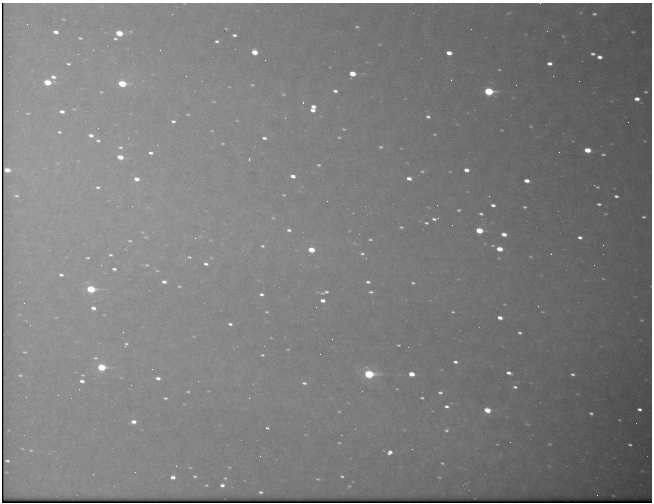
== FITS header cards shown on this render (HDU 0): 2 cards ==
NAXIS1  =                  650 / Width of table row in bytes
NAXIS2  =                  500 / Number of rows in table

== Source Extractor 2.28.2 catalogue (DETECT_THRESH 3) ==
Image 650 x 500 px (HDU 0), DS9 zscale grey, 1 PNG px = 1 image px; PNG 654 x 504 px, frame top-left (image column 1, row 500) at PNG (2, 3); no overlay
Background 904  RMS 5.2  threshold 15.7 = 3 sigma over >= 5 px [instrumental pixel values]
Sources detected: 270; all 270 listed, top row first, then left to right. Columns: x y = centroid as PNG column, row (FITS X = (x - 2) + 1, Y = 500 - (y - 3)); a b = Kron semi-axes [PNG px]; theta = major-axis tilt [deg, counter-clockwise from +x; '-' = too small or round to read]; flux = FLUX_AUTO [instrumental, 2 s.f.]
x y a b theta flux
540 3 3 2 - 430
580 12 7 6 - 880
509 13 8 5 9 790
172 14 4 4 - 420
594 14 5 4 - 1100
63 19 4 2 - 380
27 24 2 2 - 170
357 27 5 4 - 800
226 29 3 2 - 360
471 29 2 2 - 160
130 31 7 5 45 790
547 31 2 2 - 190
56 32 5 4 - 2700
633 32 4 3 - 660
119 33 5 4 - 18000
526 34 4 3 - 250
234 35 4 3 - 1200
563 36 4 3 - 510
80 38 4 3 - 680
115 39 5 4 - 980
217 41 4 3 - 1100
380 44 4 3 - 300
93 50 2 2 - 460
160 50 2 2 - 810
254 52 5 4 - 9500
449 53 5 4 - 6000
593 54 5 3 - 1500
599 57 5 4 - 2900
265 60 2 2 - 240
367 62 5 3 - 270
550 63 5 4 - 2900
68 64 4 3 - 840
330 67 3 2 - 250
499 70 3 2 - 450
352 74 5 4 - 11000
186 76 3 2 - 270
553 76 3 3 - 250
53 77 6 5 - 2200
451 80 3 2 - 1100
579 81 2 2 - 150
47 82 6 4 -4 17000
122 84 6 4 -10 28000
252 85 6 4 -6 710
516 85 2 2 - 330
229 87 4 3 - 320
335 91 4 4 - 1600
489 91 6 5 - 44000
101 92 4 3 - 460
646 92 4 3 - 680
283 94 7 5 -29 760
513 97 5 3 - 350
405 98 3 2 - 220
637 99 6 4 -26 3700
611 101 5 5 - 440
213 102 5 4 - 470
303 102 3 3 - 390
313 107 5 3 - 3000
74 109 6 4 0 510
313 110 6 4 7 3500
62 111 5 4 - 2600
28 113 5 3 - 490
188 114 3 3 - 450
428 116 5 5 - 1400
285 118 3 3 - 510
237 120 4 3 - 370
173 121 4 3 - 1200
628 122 2 2 - 280
531 126 5 4 - 510
98 128 2 2 - 140
344 129 4 3 - 570
501 130 4 2 - 350
212 131 4 2 - 370
59 132 5 4 - 900
434 134 4 3 - 470
91 135 5 4 - 2600
339 137 4 3 - 560
264 138 5 3 - 1600
98 141 5 4 - 1000
573 141 5 4 - 360
645 141 3 2 - 320
223 143 4 3 - 450
120 147 6 5 - 1100
381 147 5 3 - 760
401 148 3 2 - 230
587 150 5 4 - 12000
559 152 3 2 - 560
151 153 4 3 - 1600
603 154 5 4 - 910
120 157 5 4 - 9000
249 159 3 2 - 4000
78 161 3 2 - 250
57 163 6 5 - 600
319 165 5 4 - 800
7 170 5 4 - 7500
466 170 5 4 - 3500
422 171 6 5 - 960
450 171 4 2 - 340
293 176 5 3 - 3100
409 178 5 4 - 3400
137 179 5 4 - 4400
527 181 5 4 - 4400
98 187 6 4 -11 1100
597 187 10 4 -26 980
467 191 3 2 - 220
284 195 4 2 - 470
16 196 6 4 -14 880
489 196 2 2 - 180
616 196 4 3 - 1300
327 201 3 2 - 290
599 204 4 3 - 1200
437 205 2 2 - 340
493 205 4 3 - 1900
132 206 2 2 - 240
148 207 6 4 46 610
525 207 4 3 - 800
459 210 4 3 - 730
353 213 3 2 - 270
481 214 4 3 - 990
605 214 3 3 - 430
644 217 4 3 - 800
273 218 5 4 - 520
435 219 6 3 8 1400
426 223 4 3 - 840
452 225 2 2 - 140
401 227 4 3 - 670
289 230 5 4 - 1200
479 230 5 4 - 17000
349 231 3 3 - 320
142 232 6 5 - 630
504 234 5 4 - 4600
200 236 6 5 - 630
146 237 7 5 -4 880
580 237 5 4 - 1800
195 238 4 4 - 500
370 239 4 3 - 800
210 240 7 4 -17 540
130 241 6 5 - 900
354 243 8 5 -29 770
485 244 5 3 - 350
493 245 5 5 - 730
603 245 2 2 - 1100
262 246 4 3 - 760
499 249 5 4 - 10000
311 250 5 4 - 14000
362 254 7 5 -19 1300
551 254 2 2 - 1500
110 255 6 4 -9 910
531 256 5 4 - 610
189 257 7 4 -4 1000
87 258 4 3 - 710
211 258 6 5 - 610
499 258 4 3 - 360
206 264 5 3 - 1500
101 265 3 3 - 290
147 265 7 4 -1 840
594 265 2 2 - 190
114 269 4 3 - 1400
157 271 7 6 - 880
61 275 5 4 - 1600
458 279 4 4 - 370
603 279 6 4 -13 540
164 282 5 3 - 2500
368 282 6 4 -13 1500
413 283 4 3 - 800
179 286 5 3 - 570
91 289 6 5 - 35000
324 292 11 3 5 1800
371 292 6 4 -6 1100
261 294 4 3 - 1400
635 297 3 2 - 220
323 300 5 4 - 3100
24 303 2 2 - 150
504 304 5 4 - 450
538 306 3 2 - 570
316 307 2 2 - 830
93 308 5 4 - 2900
267 312 4 2 - 510
453 312 4 3 - 590
543 312 5 4 - 460
20 314 6 3 19 320
104 315 4 3 - 320
56 317 6 3 -7 410
500 318 5 4 - 3700
641 320 4 3 - 400
230 324 5 4 - 1400
30 325 2 2 - 190
123 332 3 3 - 550
520 333 4 3 - 1100
194 337 5 3 - 410
271 338 4 3 - 350
332 339 2 2 - 420
126 344 6 5 - 1000
398 345 4 3 - 530
288 349 4 3 - 500
25 352 4 3 - 510
320 354 2 2 - 160
262 355 6 4 -8 910
95 358 8 6 -5 1300
455 362 5 4 - 1600
102 367 6 4 -3 31000
152 369 3 2 - 280
441 370 6 3 -9 390
509 373 5 3 - 2500
369 374 7 5 -7 54000
412 374 5 4 - 8800
572 374 5 3 - 1200
20 375 4 3 - 550
83 375 6 4 2 600
121 378 6 4 -1 440
158 378 5 4 - 2500
82 381 5 3 - 2500
304 383 7 5 -12 1600
131 385 2 2 - 220
515 387 7 5 -15 1500
397 389 4 3 - 390
208 391 3 2 - 290
188 392 4 3 - 550
440 393 6 5 - 1300
577 394 6 3 -7 360
58 395 2 2 - 370
165 398 4 3 - 780
249 398 3 3 - 240
422 398 4 3 - 780
348 403 6 3 -42 370
447 406 6 4 -13 1700
639 409 4 3 - 1700
487 410 5 4 - 12000
339 411 4 3 - 560
432 411 5 3 - 350
591 413 4 4 - 1200
619 420 3 2 - 440
133 422 5 4 - 4700
636 423 2 2 - 170
527 424 8 5 -15 720
267 428 4 3 - 840
355 429 3 3 - 180
404 430 5 5 - 490
446 430 8 6 44 1400
306 435 4 2 - 260
341 435 2 2 - 140
510 442 3 2 - 330
339 443 4 3 - 510
497 444 3 2 - 330
549 444 6 4 -5 580
630 445 4 3 - 890
22 448 4 3 - 340
412 449 2 2 - 190
31 450 5 4 - 560
390 452 6 5 - 2900
260 456 2 2 - 1500
7 461 4 3 - 770
442 463 4 3 - 580
176 466 2 2 - 260
549 466 6 4 -40 480
229 467 4 3 - 370
190 468 4 3 - 420
135 472 2 2 - 140
93 474 3 2 - 340
195 476 4 3 - 750
342 476 4 3 - 810
173 477 4 4 - 3700
439 477 4 2 - 410
225 478 6 4 -9 620
318 479 6 5 - 720
206 485 5 3 - 550
222 485 4 4 - 2300
349 486 4 3 - 440
261 492 4 3 - 970
597 495 2 2 - 1900
613 495 3 2 - 230
At the frame edge (FLAGS 8, measured only in part): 1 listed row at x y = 540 3